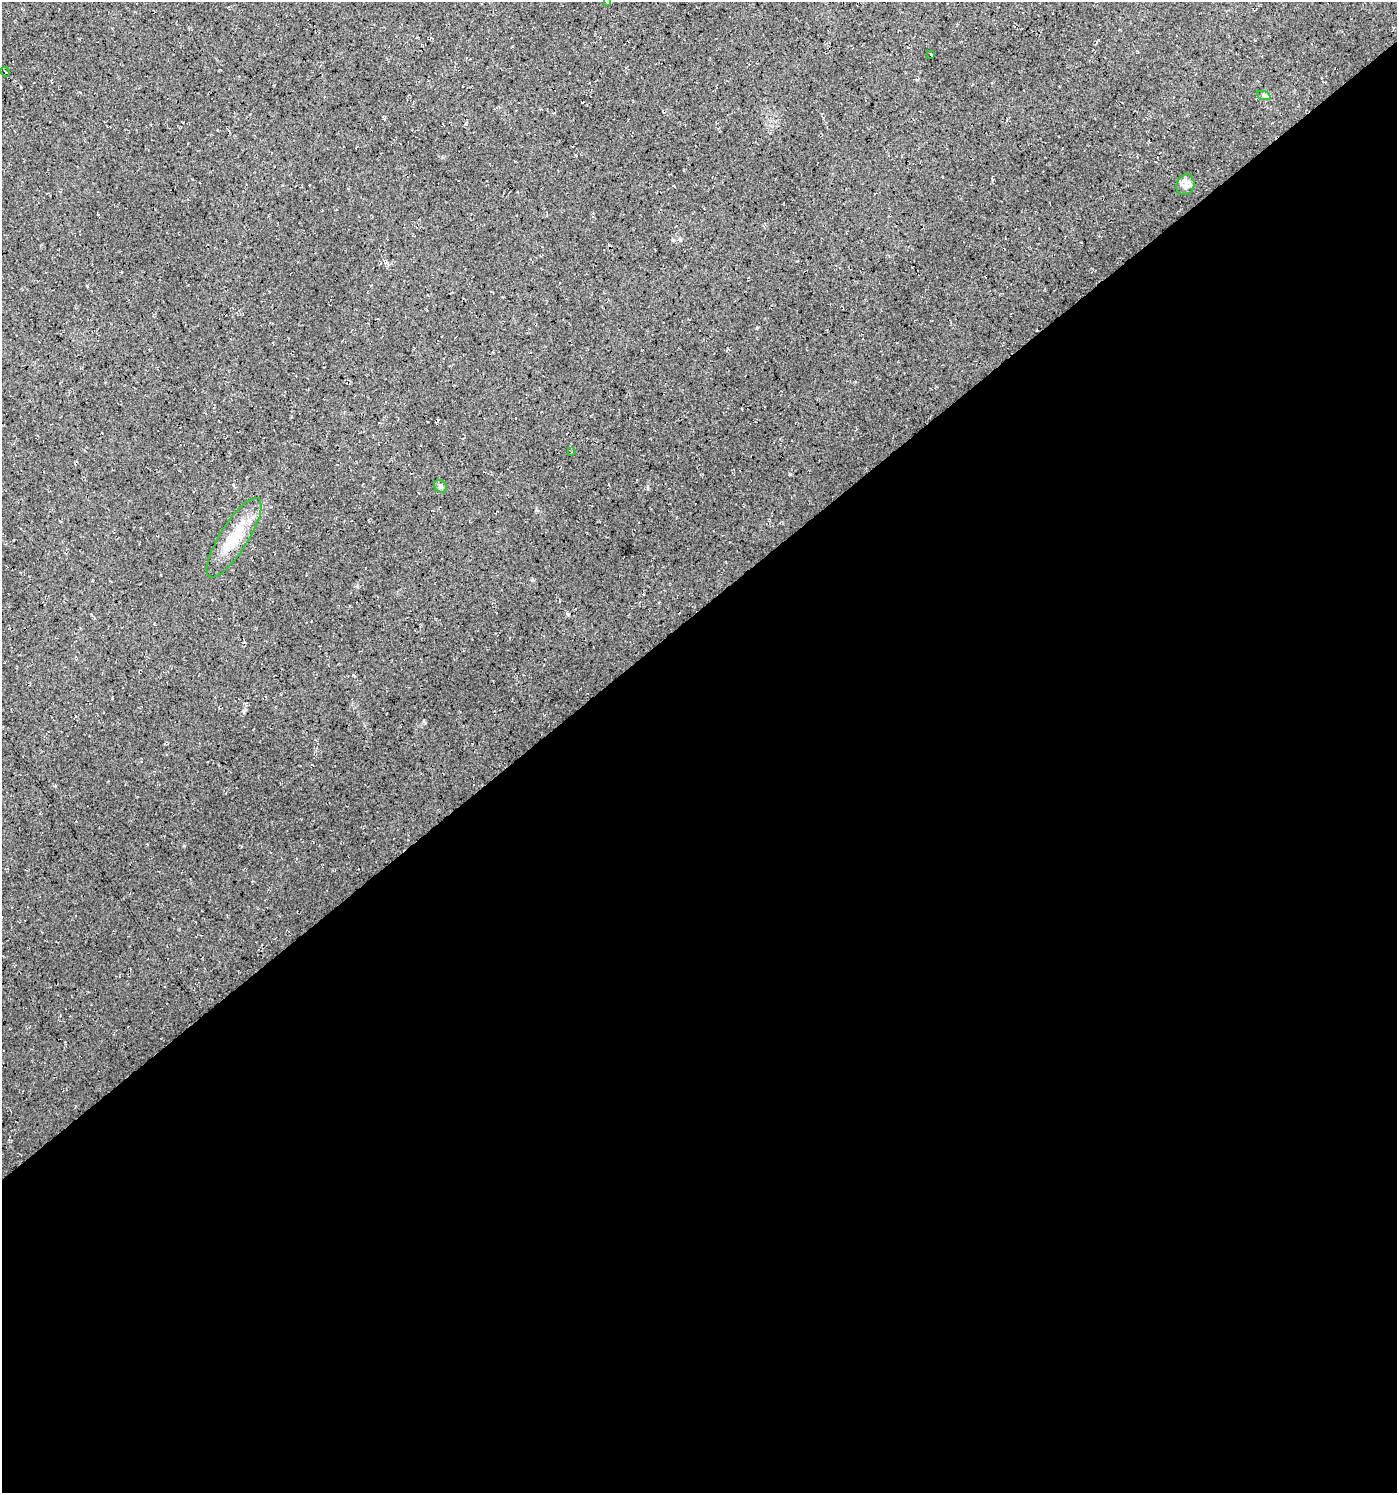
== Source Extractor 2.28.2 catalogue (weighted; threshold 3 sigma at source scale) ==
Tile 15 of 4 x 4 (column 3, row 4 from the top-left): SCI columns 2921-4315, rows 4-1494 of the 5906 x 5968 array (HDU 1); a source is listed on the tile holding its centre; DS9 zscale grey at full resolution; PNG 1399 x 1495 px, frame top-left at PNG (2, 2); each listed source drawn as its Kron ellipse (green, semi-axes under 4 px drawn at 4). Shown black and unused: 59% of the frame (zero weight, under 3 of 4 exposures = <1% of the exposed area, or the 3 px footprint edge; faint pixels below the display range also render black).
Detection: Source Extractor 2.28.2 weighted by HDU 2 'WHT'; one run over the whole footprint, this tile lists its part. Background 0.022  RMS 0.0063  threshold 0.0281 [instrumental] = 3 sigma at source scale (4.5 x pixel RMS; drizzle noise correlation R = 1.50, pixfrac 1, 0.0396/0.0396 arcsec/px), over >= 5 px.
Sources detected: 8; all 8 listed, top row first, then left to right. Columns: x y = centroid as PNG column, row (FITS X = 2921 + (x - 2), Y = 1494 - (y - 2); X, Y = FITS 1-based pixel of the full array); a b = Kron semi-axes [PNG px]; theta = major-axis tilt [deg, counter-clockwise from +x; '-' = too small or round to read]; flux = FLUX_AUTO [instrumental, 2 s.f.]
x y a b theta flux
607 2 4 2 - 0.62
931 54 3 3 - 0.47
5 72 5 3 - 0.75
1264 96 7 4 -20 1.1
1185 185 11 8 64 3.6
571 452 3 2 - 0.52
441 486 7 5 -48 1.6
234 538 46 14 58 21
Isophote crosses this tile's border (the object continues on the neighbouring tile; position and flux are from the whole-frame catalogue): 1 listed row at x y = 607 2